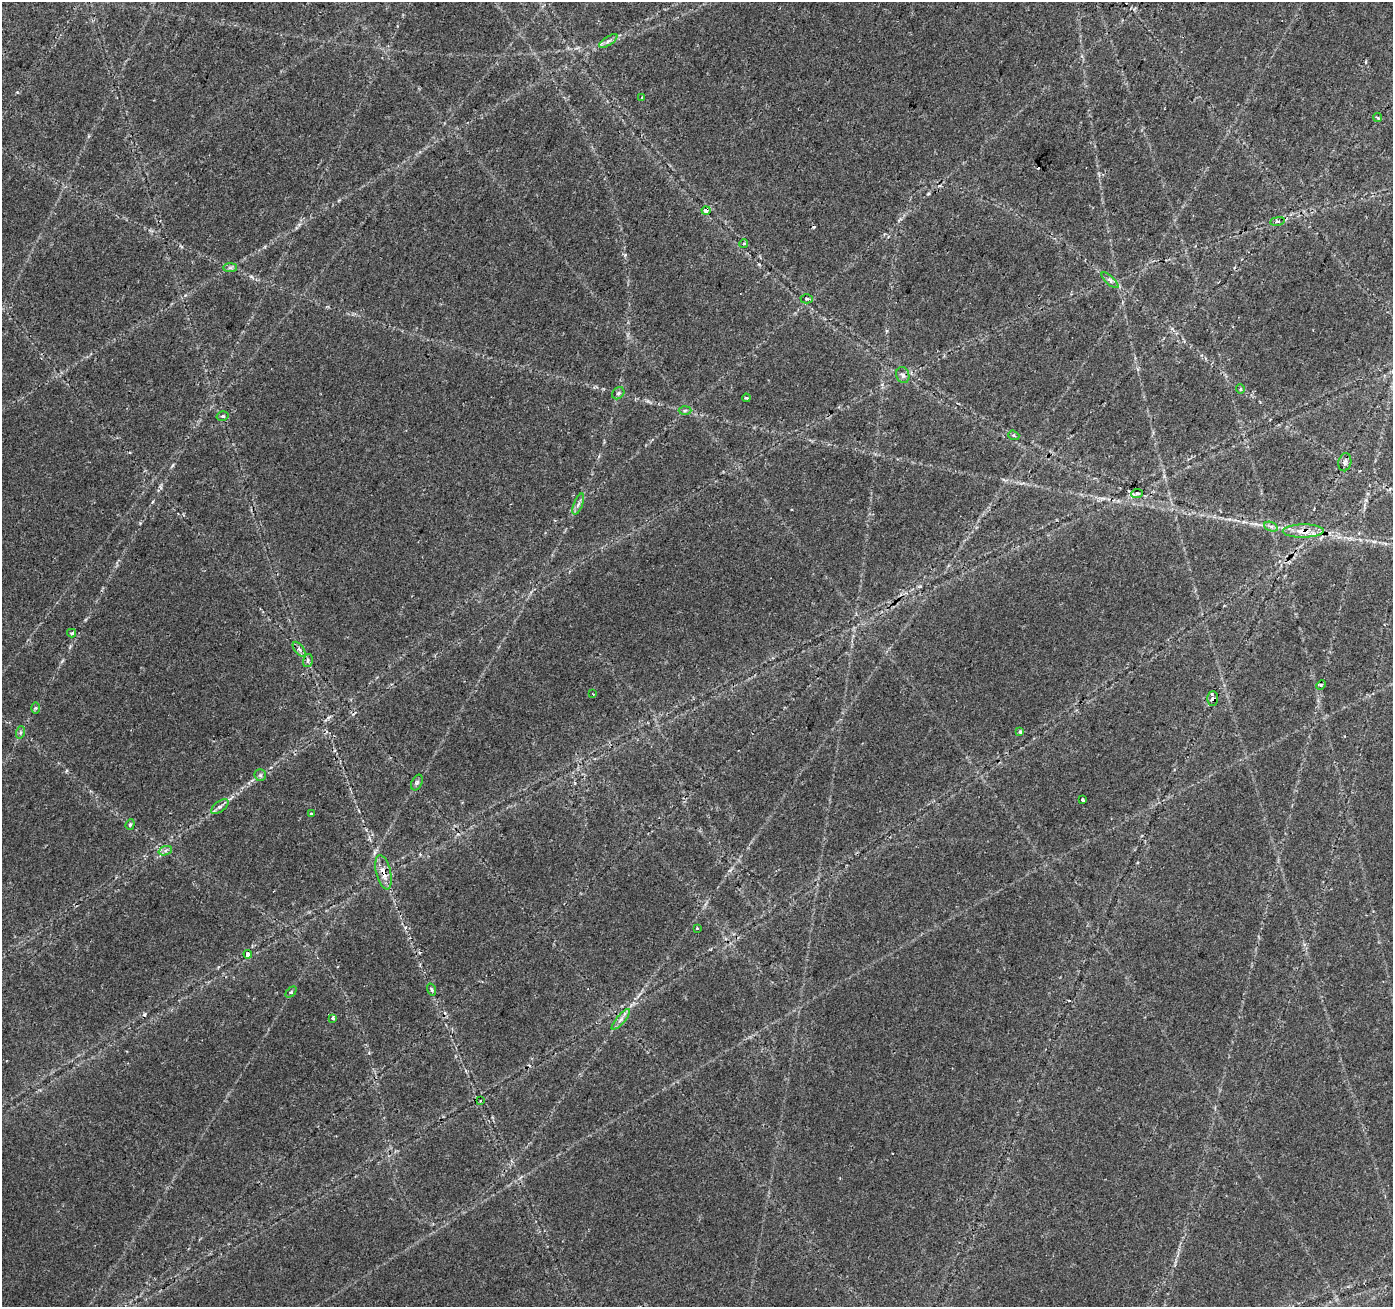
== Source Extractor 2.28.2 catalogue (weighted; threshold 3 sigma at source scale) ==
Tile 10 of 4 x 4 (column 2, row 3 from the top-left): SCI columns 1393-2783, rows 1513-2817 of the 5572 x 5702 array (HDU 1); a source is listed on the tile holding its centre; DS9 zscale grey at full resolution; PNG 1395 x 1309 px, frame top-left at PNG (2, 2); each listed source drawn as its Kron ellipse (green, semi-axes under 4 px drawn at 4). Shown black and unused: <1% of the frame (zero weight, under 2 of 3 exposures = <1% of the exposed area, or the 3 px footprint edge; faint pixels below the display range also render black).
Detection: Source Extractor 2.28.2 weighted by HDU 2 'WHT'; one run over the whole footprint, this tile lists its part. Background 0.0334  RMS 0.0037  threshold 0.0165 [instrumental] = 3 sigma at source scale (4.5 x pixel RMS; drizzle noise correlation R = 1.50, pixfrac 1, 0.0396/0.0396 arcsec/px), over >= 5 px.
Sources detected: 51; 6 cosmic-ray / hot-pixel residue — neither listed nor drawn; the other 45 listed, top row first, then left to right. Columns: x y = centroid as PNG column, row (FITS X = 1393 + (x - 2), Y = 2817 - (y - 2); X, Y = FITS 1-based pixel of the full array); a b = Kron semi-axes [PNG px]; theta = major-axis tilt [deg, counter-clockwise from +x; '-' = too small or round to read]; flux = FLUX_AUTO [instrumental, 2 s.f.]
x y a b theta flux
608 41 10 4 33 1.2
642 98 3 2 - 0.32
1378 118 4 3 - 0.59
706 210 4 4 - 2
1277 221 7 4 9 0.67
744 244 4 4 - 0.59
230 268 7 4 0 0.79
1110 280 10 4 -42 1.1
807 299 6 4 1 0.86
903 375 8 6 -71 1.4
1240 389 4 4 - 0.42
618 393 7 5 45 0.73
746 398 4 3 - 0.61
685 411 6 4 2 0.62
223 416 6 4 14 0.69
1014 435 6 4 -19 0.59
1345 462 9 6 78 1.2
1137 493 6 4 8 1.5
578 504 11 4 68 1.1
1271 527 7 4 -20 0.88
1303 531 20 6 1 4.2
72 633 4 3 - 0.77
299 649 9 4 -53 1
308 661 6 5 - 0.77
1321 685 5 4 - 0.48
593 694 3 2 - 0.27
1213 699 7 5 89 1.6
36 708 6 4 89 0.49
21 732 6 4 71 0.64
1020 732 3 3 - 1
260 775 6 5 - 0.79
417 783 8 5 63 0.88
1083 800 3 3 - 1.7
220 807 10 5 37 1.2
311 813 3 3 - 1.1
130 824 5 4 - 0.53
165 851 7 4 19 0.92
383 872 17 7 -76 3.8
697 928 2 2 - 0.34
248 954 4 3 - 3.2
432 990 6 4 -71 0.72
291 992 6 4 45 0.52
333 1018 4 3 - 1.2
621 1019 13 4 50 1.4
480 1101 3 2 - 0.28
Overlapping masked pixels (flux is a lower limit): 4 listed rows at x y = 706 210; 1303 531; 1213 699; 383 872
Unlisted compact peaks at least as high as the median listed source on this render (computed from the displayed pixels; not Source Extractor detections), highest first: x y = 625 255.